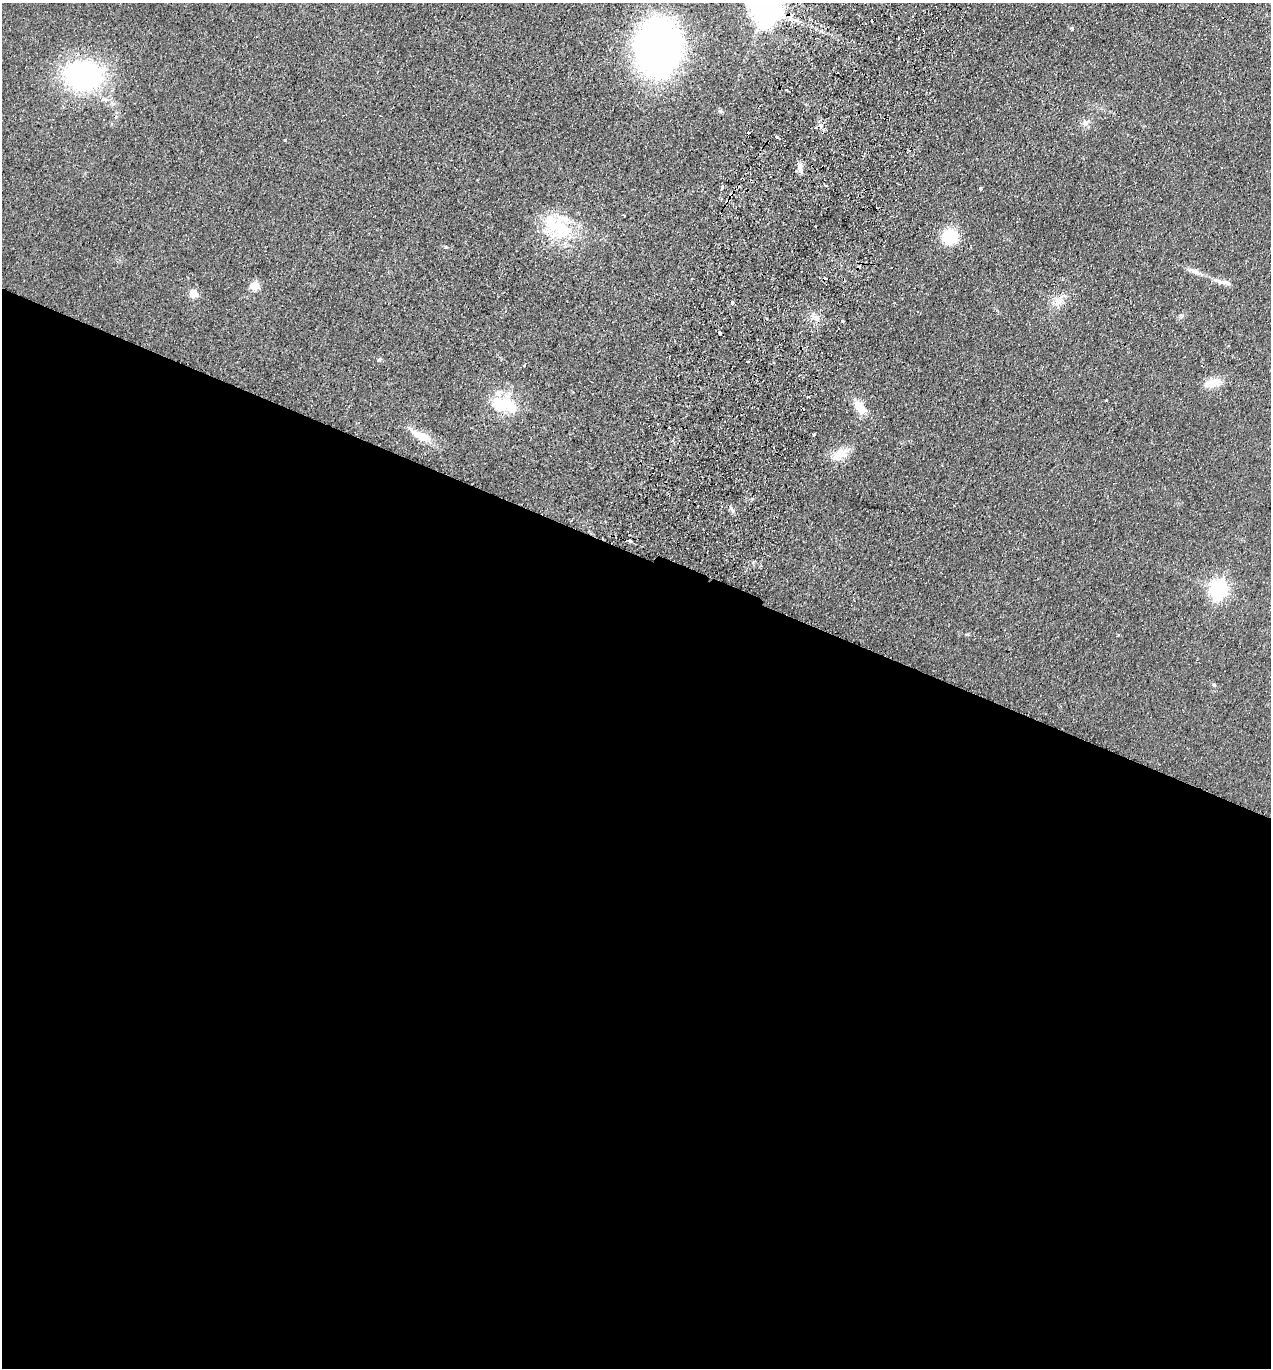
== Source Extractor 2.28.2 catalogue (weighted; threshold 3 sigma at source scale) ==
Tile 14 of 4 x 4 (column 2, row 4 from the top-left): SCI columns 1459-2727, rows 25-1390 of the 5585 x 5513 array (HDU 1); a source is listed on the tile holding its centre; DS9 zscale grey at full resolution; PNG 1273 x 1370 px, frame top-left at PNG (2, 3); no overlay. Shown black and unused: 60% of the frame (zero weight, under 2 of 3 exposures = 3% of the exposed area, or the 3 px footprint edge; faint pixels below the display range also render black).
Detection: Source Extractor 2.28.2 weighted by HDU 2 'WHT'; one run over the whole footprint, this tile lists its part. Background 0.0489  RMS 0.0093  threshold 0.0417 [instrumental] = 3 sigma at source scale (4.5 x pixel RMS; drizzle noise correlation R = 1.50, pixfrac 1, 0.05/0.05 arcsec/px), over >= 5 px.
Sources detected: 47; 1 inside a brighter object's white glare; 5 cosmic-ray / hot-pixel residue — not listed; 2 inside a brighter listed object's ellipse — not listed separately; the other 39 listed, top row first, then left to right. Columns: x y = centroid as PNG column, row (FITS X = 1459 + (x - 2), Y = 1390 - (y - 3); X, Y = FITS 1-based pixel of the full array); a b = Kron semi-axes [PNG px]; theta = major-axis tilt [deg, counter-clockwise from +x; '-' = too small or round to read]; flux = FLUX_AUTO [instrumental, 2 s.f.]
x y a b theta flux
765 8 9 9 - 1800
1072 28 4 4 - 1.3
657 47 38 30 84 520
83 75 38 30 -1 170
1085 123 9 6 -75 3.7
815 128 4 3 - 1.2
777 137 3 3 - 13
285 140 3 2 - 1.2
800 167 13 7 87 5
826 185 4 3 - 0.95
722 187 3 3 - 9.2
980 188 3 3 - 2.6
624 215 3 2 - 0.68
558 227 47 26 -24 58
950 236 16 15 - 33
446 247 5 4 - 0.99
1196 272 16 7 -24 5.9
1222 282 17 6 -8 5.8
254 286 5 5 - 36
193 293 5 5 - 26
1058 302 12 11 - 8.5
732 303 4 3 - 6.9
816 318 8 5 31 3.3
842 321 3 3 - 1.4
720 333 4 3 - 4.4
379 359 6 4 2 1.3
524 365 3 2 - 1.2
1213 383 18 10 13 15
808 397 3 3 - 1.2
1106 400 3 3 - 1.4
503 405 33 17 -12 43
860 407 19 10 -53 14
814 435 3 3 - 2.7
420 436 32 10 -27 16
840 454 25 12 32 15
732 510 13 5 -54 2.9
630 541 3 3 - 11
1219 590 7 7 - 370
1214 685 6 4 -3 1.1
Overlapping masked pixels (flux is a lower limit): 1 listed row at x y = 765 8
Isophote crosses this tile's border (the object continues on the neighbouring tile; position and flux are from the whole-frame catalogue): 1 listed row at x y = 765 8